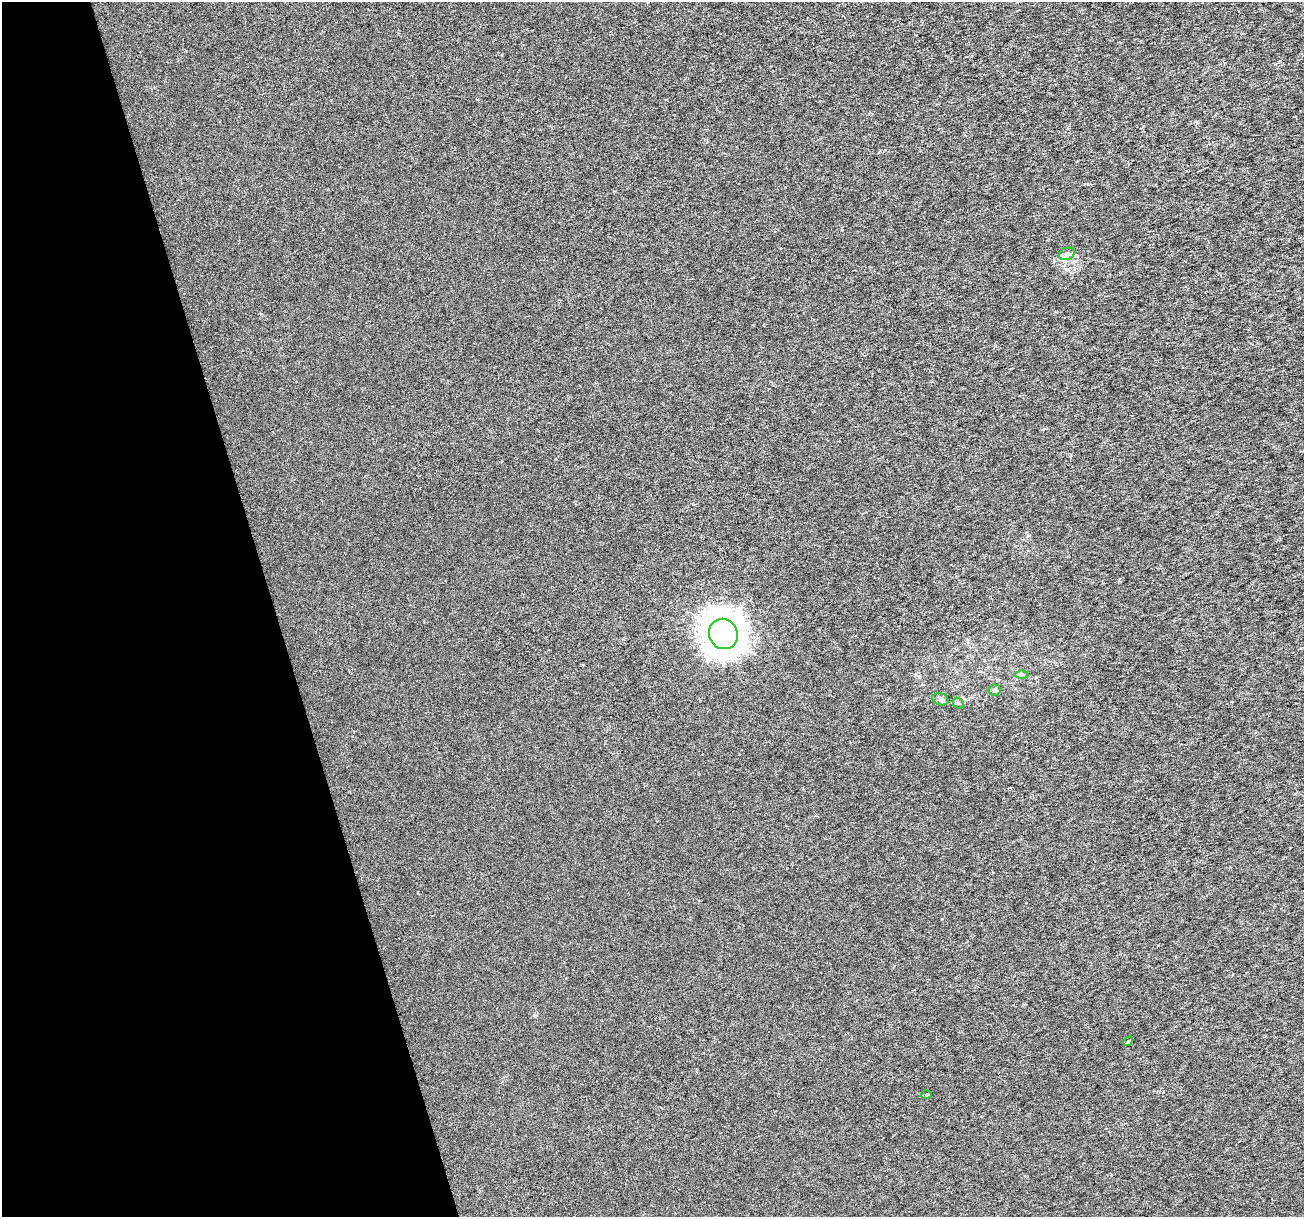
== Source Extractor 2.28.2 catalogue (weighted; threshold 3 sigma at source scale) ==
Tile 5 of 4 x 4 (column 1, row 2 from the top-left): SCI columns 2-1303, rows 2532-3746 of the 5212 x 5013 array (HDU 1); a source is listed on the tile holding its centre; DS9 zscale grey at full resolution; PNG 1306 x 1219 px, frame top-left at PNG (2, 2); each listed source drawn as its Kron ellipse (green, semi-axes under 4 px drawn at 4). Shown black and unused: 21% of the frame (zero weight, under 3 of 6 exposures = <1% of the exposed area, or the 3 px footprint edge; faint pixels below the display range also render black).
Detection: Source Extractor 2.28.2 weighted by HDU 2 'WHT'; one run over the whole footprint, this tile lists its part. Background 3.49e-05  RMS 0.0018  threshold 0.00726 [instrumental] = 3 sigma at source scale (4.09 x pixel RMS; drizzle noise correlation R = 1.36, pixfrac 0.8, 0.0396/0.0396 arcsec/px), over >= 5 px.
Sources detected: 8; all 8 listed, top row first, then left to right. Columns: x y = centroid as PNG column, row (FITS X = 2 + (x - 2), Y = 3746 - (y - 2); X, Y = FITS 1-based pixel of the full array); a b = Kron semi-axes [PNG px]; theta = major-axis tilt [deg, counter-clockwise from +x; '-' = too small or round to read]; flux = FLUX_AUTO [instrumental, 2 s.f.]
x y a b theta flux
1067 254 8 6 21 0.54
723 634 15 14 - 290
1022 675 6 4 0 0.24
995 690 6 5 - 0.39
940 699 8 6 -16 0.44
958 703 6 4 -42 0.3
1128 1041 5 4 - 0.24
927 1095 5 4 - 0.26